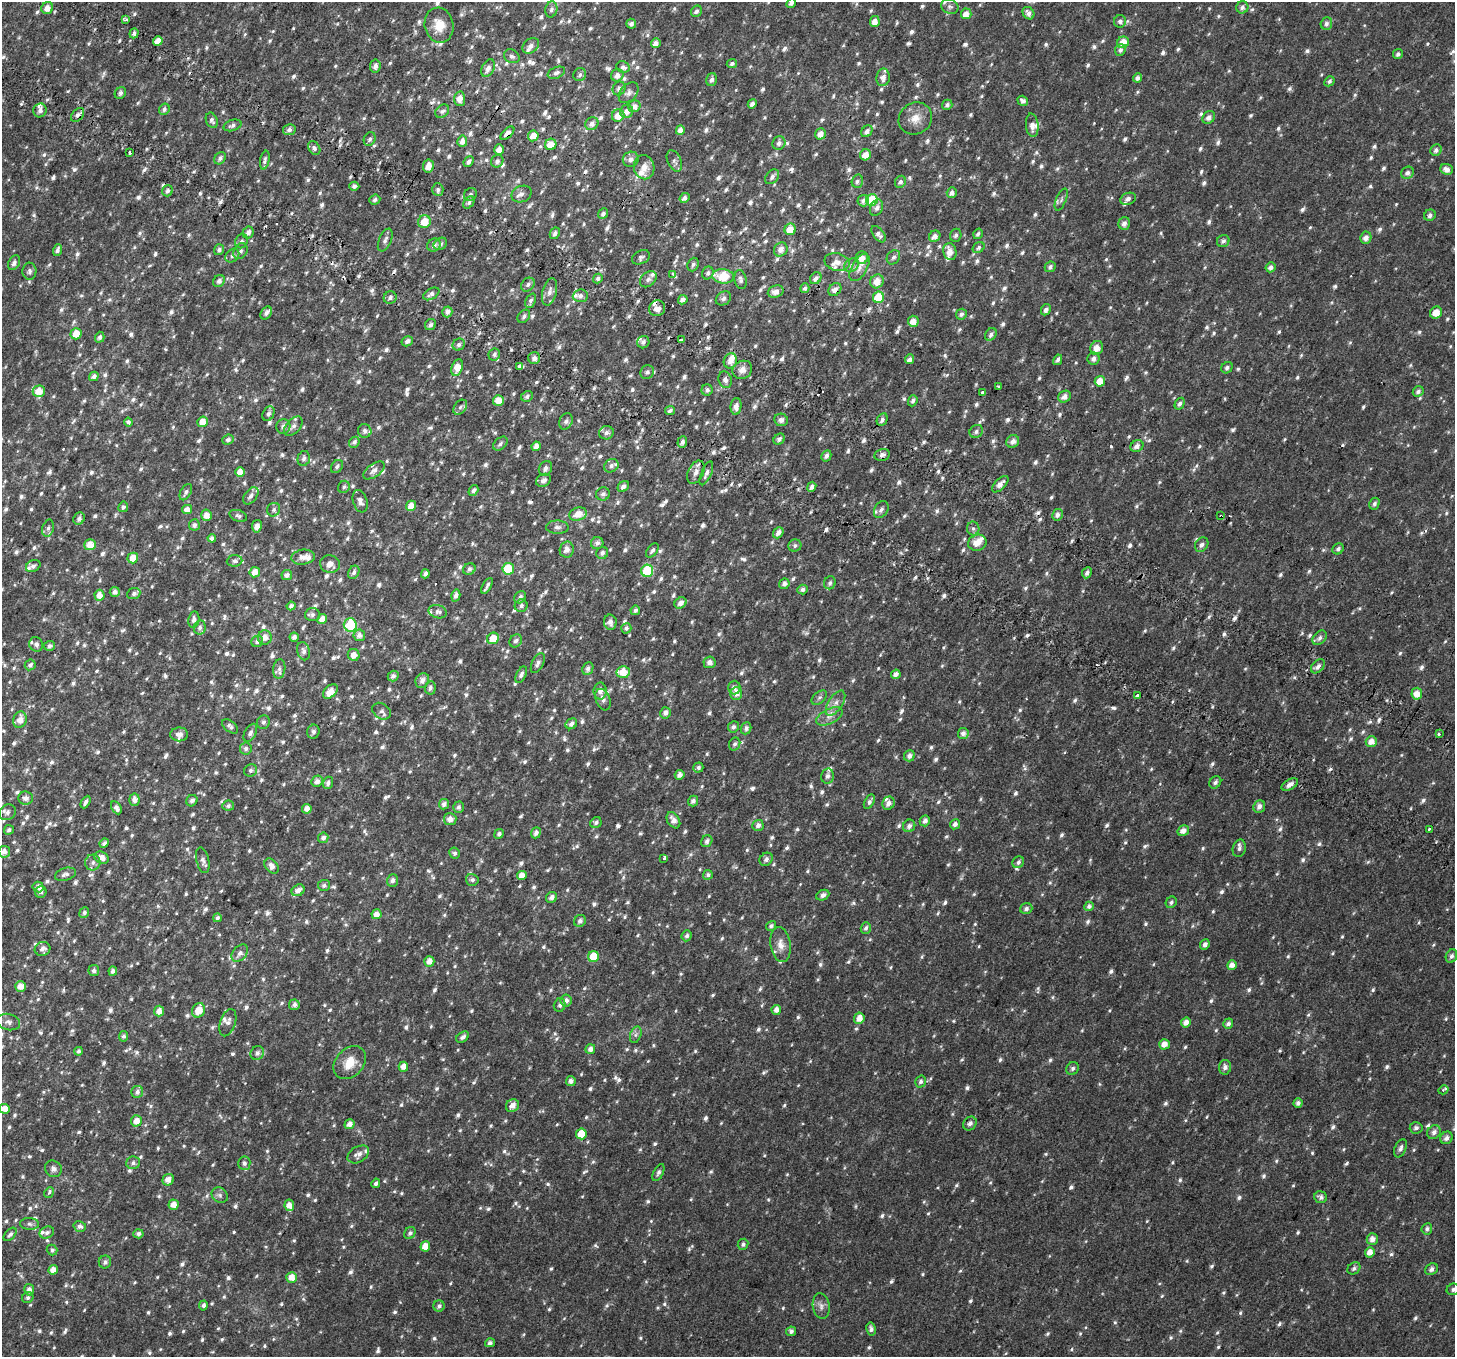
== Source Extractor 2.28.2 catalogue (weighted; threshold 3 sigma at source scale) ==
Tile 11 of 4 x 4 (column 3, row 3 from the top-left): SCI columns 2985-4437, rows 1666-3020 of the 5977 x 6104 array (HDU 1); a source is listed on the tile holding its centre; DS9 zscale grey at full resolution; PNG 1457 x 1359 px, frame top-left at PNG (2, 2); each listed source drawn as its Kron ellipse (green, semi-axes under 4 px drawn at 4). Shown black and unused: <1% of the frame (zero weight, under 2 of 3 exposures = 6% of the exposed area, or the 3 px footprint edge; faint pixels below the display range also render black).
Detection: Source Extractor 2.28.2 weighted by HDU 2 'WHT'; one run over the whole footprint, this tile lists its part. Background 0.0277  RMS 0.0088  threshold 0.0395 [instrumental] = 3 sigma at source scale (4.5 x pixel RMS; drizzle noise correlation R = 1.50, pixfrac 1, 0.0396/0.0396 arcsec/px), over >= 5 px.
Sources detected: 1593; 19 cosmic-ray / hot-pixel residue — neither listed nor drawn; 41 inside a brighter listed object's ellipse — not listed separately; of the other 1533, all 500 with FLUX_AUTO >= 2.23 (the completeness limit of this list) listed and drawn (1033 fainter detections not listed), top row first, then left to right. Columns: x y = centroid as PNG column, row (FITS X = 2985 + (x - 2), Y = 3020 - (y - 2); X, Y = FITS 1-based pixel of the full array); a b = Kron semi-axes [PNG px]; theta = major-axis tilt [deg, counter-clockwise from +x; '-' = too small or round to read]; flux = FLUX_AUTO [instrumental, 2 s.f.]
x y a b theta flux
791 3 5 4 - 2.7
950 7 9 7 -22 3
1242 7 6 6 - 2.9
47 8 6 6 - 6.3
551 9 8 6 75 2.7
696 11 6 5 - 2.8
1028 13 7 5 -53 4
966 14 5 5 - 7.4
126 20 3 3 - 4
1120 21 6 6 - 2.9
875 22 5 5 - 6.2
631 24 5 5 - 2.8
1326 24 6 5 - 2.8
439 25 18 14 -78 14
134 33 5 4 - 2.8
158 41 5 4 - 7.4
1123 42 6 5 - 12
656 43 5 4 - 4.8
531 46 9 7 41 3.5
1120 50 6 5 - 2.5
1398 54 5 4 - 2.5
512 56 8 6 -29 2.6
732 63 5 4 - 2.4
375 66 6 5 - 3.6
623 67 7 5 -22 3.2
488 68 9 6 64 4.4
556 73 9 5 22 2.4
580 75 7 6 - 2.5
617 75 6 6 - 4.9
883 77 9 6 81 5.1
1137 78 5 4 - 3.3
712 80 6 5 - 2.7
1329 81 5 4 - 2.3
619 88 7 6 - 2.8
120 93 6 5 - 2.4
629 93 12 8 48 3.5
460 99 7 5 -87 6.3
1023 101 6 4 -35 2.7
752 104 5 4 - 3.2
947 105 5 5 - 2.6
634 106 6 5 - 6.3
164 109 6 5 - 2.4
40 110 7 6 - 2.9
442 111 8 5 41 2.2
627 111 7 6 - 5.7
78 115 8 5 50 3
618 116 6 6 - 9
1209 117 7 6 - 4.2
915 118 17 15 35 11
212 120 8 5 -68 2.6
592 124 7 6 - 4.6
232 125 9 5 17 3.1
1032 125 12 6 -84 5.2
289 130 6 5 - 3.7
680 130 5 4 - 5.4
867 131 6 5 - 4
507 133 8 4 43 3.5
820 134 6 5 - 6.8
533 136 5 5 - 8.8
370 139 7 5 64 2.3
462 141 6 5 - 4.6
779 143 7 6 - 3.2
551 144 6 5 - 12
314 148 7 5 -59 2.3
499 149 5 5 - 6.4
1436 150 6 5 - 3.2
130 153 3 3 - 11
865 155 5 5 - 8.1
220 158 6 5 - 2.9
631 159 8 7 - 3.1
265 160 9 4 78 2.4
469 161 6 4 49 2.6
497 161 6 6 - 3.1
674 161 11 6 -65 2.8
428 166 6 5 - 7.4
644 167 12 10 -78 7.1
1447 169 6 5 - 4.7
1407 173 6 5 - 3.2
772 177 8 6 50 3.1
857 181 7 5 72 2.4
900 182 6 5 - 2.6
354 186 5 4 - 2.8
438 190 6 5 - 2.4
168 191 6 5 - 2.5
952 193 5 5 - 3.8
470 194 7 6 - 2.3
522 194 10 8 23 4
684 198 5 4 - 3.4
1061 199 12 5 67 2.8
1128 199 8 5 23 2.7
375 200 5 4 - 2.5
872 200 6 5 - 34
863 201 6 5 - 3.2
469 203 7 5 51 2.5
877 208 8 6 65 3.4
603 214 5 4 - 2.6
1430 215 6 5 - 3.2
424 222 6 6 - 12
1124 223 6 5 - 3.7
790 229 6 5 - 11
248 232 6 5 - 3.5
555 233 6 4 61 3.2
879 234 9 5 -53 4.1
978 234 5 4 - 2.4
956 235 7 5 69 2.6
935 236 6 5 - 5.1
1366 238 6 5 - 4.9
385 240 12 6 66 3
241 241 7 6 - 2.6
1223 241 6 6 - 2.7
440 244 7 5 38 2.4
434 245 7 6 - 3.5
979 248 6 5 - 2.3
781 249 7 6 - 5
57 250 6 4 72 3
219 250 5 5 - 2.5
240 251 8 6 56 2.8
950 252 8 6 -79 7.6
232 256 8 6 45 2.6
641 257 9 6 27 2.6
893 257 8 6 55 2.5
862 258 6 6 - 6.8
837 262 13 9 -14 5.9
14 263 8 5 63 2.7
693 264 7 5 69 2.3
852 265 8 6 33 3.1
859 267 15 7 60 5.6
1050 267 6 5 - 2.3
1270 267 5 4 - 3.7
29 271 8 7 - 2.7
708 273 6 5 - 2.2
673 274 4 3 - 5.3
723 276 11 7 -5 22
816 278 6 5 - 3.4
598 279 5 4 - 2.6
648 279 9 7 42 3.1
740 280 9 6 -79 2.7
219 281 6 5 - 2.8
877 281 7 6 - 8.5
528 285 8 6 43 2.6
805 288 5 4 - 2.4
835 290 7 5 47 4.3
550 292 14 7 76 5
776 292 8 6 18 5.4
431 294 9 5 31 3.3
580 296 7 6 - 3.3
878 297 6 5 - 25
390 298 6 6 - 2.7
723 298 8 6 36 2.8
683 300 5 4 - 3.9
531 301 7 5 65 2.4
657 308 8 7 - 4.8
1046 310 6 5 - 3.2
447 312 5 5 - 4
1436 312 6 5 - 9.2
266 313 7 5 58 2.9
961 314 6 5 - 2.7
524 316 7 5 50 2.5
913 321 5 5 - 7.5
430 325 6 5 - 3.1
76 334 5 5 - 12
991 334 7 5 54 3
100 337 5 4 - 2.7
681 340 4 3 - 6
407 341 6 5 - 3.1
643 342 6 6 - 2.5
459 345 6 5 - 2.5
1097 348 7 6 - 7.1
494 354 6 5 - 2.5
534 358 6 6 - 4.1
910 359 5 4 - 4.1
1093 359 6 6 - 3.8
1058 360 5 4 - 2.3
730 361 8 6 70 5.9
520 366 4 3 - 5.4
457 368 9 5 72 10
1227 368 6 5 - 2.5
742 370 10 8 30 5.8
647 372 7 6 - 2.3
94 376 5 4 - 3.6
725 380 8 6 -71 3.7
1100 381 5 5 - 12
998 386 3 3 - 3.3
707 390 5 5 - 2.8
39 391 6 5 - 10
1418 391 6 5 - 2.7
982 392 3 3 - 2.9
527 396 6 5 - 2.7
1064 397 7 5 35 4.6
498 400 5 5 - 8.1
913 401 6 4 68 2.3
1180 404 6 4 62 2.4
736 406 8 5 86 4.6
460 407 8 5 51 2.7
670 410 5 4 - 2.6
268 414 7 5 62 2.6
781 420 7 6 - 3.2
882 420 7 5 63 3.1
566 421 8 6 67 2.7
128 422 4 4 - 2.8
202 422 5 5 - 8.4
283 426 7 7 - 3.3
293 426 11 7 49 4.1
365 431 7 6 - 2.8
976 431 7 6 - 2.5
606 433 7 6 - 3.1
779 439 6 5 - 2.7
228 440 6 5 - 2.8
1013 441 7 6 - 4
354 442 6 5 - 2.6
682 442 6 4 71 2.7
500 444 8 5 41 2.2
536 446 5 4 - 5.5
1137 446 7 5 34 4.7
882 455 8 5 12 3.1
826 456 6 5 - 3
304 458 8 6 76 2.8
337 466 7 5 55 2.5
611 466 7 6 - 3.2
545 468 8 6 61 3.3
374 470 12 6 36 4.2
240 472 5 4 - 8.4
696 472 12 7 65 5.1
706 473 13 5 67 3.6
544 480 8 6 30 3.8
1000 484 10 5 45 5
623 486 6 5 - 3.4
344 487 6 5 - 2.4
812 487 5 4 - 3.2
473 490 6 4 57 2.8
186 492 9 5 61 2.5
603 494 7 6 - 2.6
251 496 10 6 52 3.6
360 501 11 7 -73 4.3
1374 504 6 5 - 2.4
411 506 5 5 - 9.1
123 507 5 5 - 2.5
187 509 5 4 - 5.9
274 510 7 6 - 2.4
881 510 9 6 58 3.5
578 514 9 6 18 9.7
206 515 6 5 - 6.3
1058 515 6 5 - 3.9
238 516 9 5 -20 2.3
1221 516 3 3 - 3.5
79 519 6 5 - 2.9
194 525 5 5 - 3.2
257 526 6 5 - 4.6
557 527 11 6 -1 3.1
48 528 9 5 76 2.7
973 529 7 6 - 2.4
778 533 6 4 51 4.2
212 538 4 4 - 4.2
597 543 6 6 - 3.1
977 543 9 8 - 8.7
90 545 6 5 - 11
1202 545 8 6 57 3
795 546 6 6 - 2.3
1338 549 6 5 - 2.7
567 550 8 7 - 4.9
652 550 8 5 52 2.3
602 553 6 6 - 3
303 557 12 7 6 5.5
133 558 5 5 - 11
235 561 8 5 5 2.9
330 564 10 8 -12 6.2
33 566 7 5 27 2.9
469 569 6 5 - 2.7
508 569 6 5 - 27
647 571 6 6 - 39
255 572 5 5 - 8.1
354 572 7 5 62 2.8
1087 573 6 4 65 3
425 574 5 4 - 3.3
287 575 5 5 - 3.2
830 583 6 6 - 2.4
784 584 5 5 - 3.8
487 586 9 3 60 2.4
802 589 5 5 - 2.6
115 592 5 5 - 3.9
134 594 7 5 24 2.9
99 595 5 5 - 8
456 595 6 4 74 3.5
520 597 6 5 - 2.8
680 603 6 5 - 4.9
291 606 4 4 - 2.8
521 606 6 6 - 2.4
635 610 5 4 - 2.9
438 612 9 6 -16 2.8
312 615 7 6 - 2.7
194 619 8 5 81 3.2
322 619 5 4 - 5.9
610 622 7 6 - 4.5
350 625 7 6 - 47
200 627 7 6 - 2.7
626 628 5 5 - 2.2
359 635 6 6 - 4.5
265 637 7 7 - 6.1
294 637 4 4 - 3.3
493 638 6 5 - 13
1320 638 8 6 48 3
257 641 6 5 - 3.6
516 641 7 5 55 2.7
36 644 7 6 - 3.5
49 646 5 5 - 2.9
303 651 9 6 -74 3.1
354 655 6 6 - 5.6
709 662 6 6 - 4.1
538 663 11 5 63 3.3
30 665 6 5 - 2.8
1318 666 8 5 45 3.4
588 668 6 5 - 2.9
279 669 10 6 83 3.1
623 672 6 6 - 12
896 674 5 4 - 4.3
521 675 9 5 64 3
393 676 5 5 - 2.9
422 680 8 6 61 4.7
430 688 6 5 - 2.4
734 688 7 6 - 3.6
330 691 8 5 43 7.6
600 691 8 6 -90 5.2
736 694 6 6 - 6.3
1417 694 6 5 - 8.8
1137 696 4 3 - 8.9
819 698 9 5 40 2.3
603 700 11 7 -68 3.7
835 703 14 7 57 5.9
382 711 10 7 -35 3
665 713 6 5 - 3.8
829 716 14 7 26 5.6
20 720 8 6 76 7.7
263 722 7 6 - 2.7
571 724 6 5 - 3.9
230 726 9 5 -39 2.6
733 727 5 5 - 3.2
746 728 6 5 - 3.4
313 732 7 6 - 2.3
250 733 10 5 62 2.8
963 733 6 5 - 3.9
179 734 9 7 0 4.4
1439 734 3 2 - 2.2
1371 741 5 5 - 7.2
735 744 6 5 - 2.7
246 748 6 6 - 2.3
909 756 6 5 - 4.3
698 768 5 5 - 2.3
251 770 7 6 - 2.4
680 775 5 4 - 4.5
827 776 7 6 - 3.3
317 781 6 5 - 4.8
1215 782 7 5 52 2.7
328 783 6 5 - 2.9
1290 784 9 5 29 4.8
26 798 7 6 - 4.8
134 800 6 5 - 4.9
192 801 6 5 - 3.1
693 801 5 5 - 3.4
86 802 7 3 61 2.7
869 802 8 4 59 2.8
888 803 7 6 - 4.2
444 804 5 5 - 3.6
228 806 6 5 - 2.5
1259 806 6 5 - 4.4
458 807 5 5 - 2.2
116 808 7 4 -60 3.7
307 809 5 4 - 5.2
7 812 9 7 35 3.5
450 819 6 6 - 5.7
673 820 9 6 -58 5.3
925 821 5 5 - 3.7
596 823 6 5 - 2.5
955 824 5 5 - 3.6
758 825 5 5 - 3.4
909 826 6 6 - 3.1
1429 829 3 2 - 3.2
9 830 5 4 - 2.3
1183 831 6 5 - 5.6
536 833 6 4 68 3.5
499 834 5 4 - 2.5
323 838 5 5 - 3.3
707 841 6 5 - 2.6
104 843 5 4 - 2.5
1239 848 9 6 76 2.9
4 852 6 5 - 4.9
455 853 6 5 - 2.3
101 858 7 6 - 5.7
664 858 3 3 - 8.6
766 859 7 6 - 2.8
203 860 13 6 -77 3.5
93 862 8 7 - 3.6
1018 862 6 5 - 2.7
272 866 8 6 -50 4.9
65 874 11 6 17 3.4
708 875 5 4 - 2.4
522 876 5 4 - 7.7
472 880 6 6 - 2.5
392 881 6 5 - 3.2
324 885 6 5 - 2.4
38 887 5 5 - 5
298 890 7 5 35 4.6
41 892 6 5 - 2.5
823 895 7 5 26 3.6
552 897 6 5 - 4.1
1171 902 6 5 - 2.4
1089 906 5 4 - 3.5
1026 909 6 5 - 2.8
84 912 5 5 - 2.4
376 914 5 5 - 6.5
217 918 4 4 - 2.4
580 921 6 5 - 3.6
771 926 5 4 - 2.4
866 928 6 5 - 2.7
687 936 5 5 - 2.6
781 944 17 10 -82 7.9
1205 944 5 4 - 3.3
42 949 8 7 - 3.9
240 953 10 6 49 4.6
593 956 5 5 - 19
1451 956 7 5 65 2.9
429 961 5 5 - 6.8
1232 965 5 4 - 5.8
94 971 5 5 - 2.8
113 971 4 4 - 3.1
21 986 5 5 - 6.7
566 1000 6 5 - 4.2
294 1005 5 5 - 3.3
560 1005 7 6 - 2.3
199 1010 7 6 - 11
776 1010 5 4 - 5.3
159 1011 5 5 - 5.9
859 1018 6 5 - 8.1
8 1022 11 8 -15 4.4
228 1023 14 7 71 4.2
1186 1023 5 4 - 5.7
1228 1024 5 4 - 3.1
636 1035 8 5 70 2.5
124 1036 5 5 - 2.4
463 1037 7 5 33 2.9
1164 1044 5 5 - 6.5
590 1049 5 4 - 4.3
78 1051 4 4 - 2.5
257 1053 7 6 - 3.1
350 1063 18 13 47 14
403 1067 5 4 - 6.5
1225 1067 7 6 - 3.8
1072 1068 7 6 - 2.4
571 1081 5 5 - 3.2
921 1082 6 5 - 2.5
1443 1090 5 3 - 4.3
137 1092 6 6 - 3.3
1298 1103 5 4 - 3
512 1106 7 6 - 6
4 1109 5 5 - 7.8
136 1121 5 5 - 7.7
970 1123 7 6 - 3.4
349 1124 5 5 - 5.6
1416 1128 6 5 - 2.5
1434 1132 7 6 - 3.8
581 1134 5 5 - 15
1446 1138 6 6 - 4.2
1400 1148 9 5 67 3.2
358 1154 11 8 30 4.7
133 1163 7 6 - 2.7
244 1163 7 6 - 2.3
53 1169 9 8 - 4.1
658 1173 9 5 63 2.4
168 1180 6 5 - 6.5
376 1183 5 4 - 2.3
49 1193 5 4 - 2.7
220 1195 8 7 - 2.9
1321 1197 6 5 - 2.6
173 1205 5 5 - 6.9
289 1205 6 4 -82 7.2
30 1224 9 6 -3 2.4
80 1226 6 5 - 2.8
1427 1229 6 5 - 2.5
47 1233 7 5 23 2.5
410 1233 6 5 - 2.4
10 1234 8 4 47 2.5
138 1234 5 4 - 3
1372 1239 6 5 - 6
743 1244 5 5 - 2.3
425 1246 5 5 - 9.2
52 1250 5 5 - 2.3
1370 1252 5 5 - 6.6
105 1262 6 6 - 3
1354 1268 7 5 42 2.5
1431 1269 7 5 36 3.5
53 1270 4 4 - 6.6
292 1277 5 5 - 7.8
1453 1289 6 5 - 2.3
29 1290 6 5 - 4.6
28 1298 6 5 - 2.2
203 1305 5 4 - 2.6
439 1306 6 5 - 2.6
821 1306 13 8 -81 4.4
871 1329 6 4 -78 2.8
791 1331 5 4 - 3
490 1343 5 4 - 2.5
Overlapping masked pixels (flux is a lower limit): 6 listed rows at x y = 78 115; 507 133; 835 290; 812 487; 1221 516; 1137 696
Isophote crosses this tile's border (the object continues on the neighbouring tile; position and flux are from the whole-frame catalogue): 5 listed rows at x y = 791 3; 4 852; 8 1022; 4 1109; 1453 1289